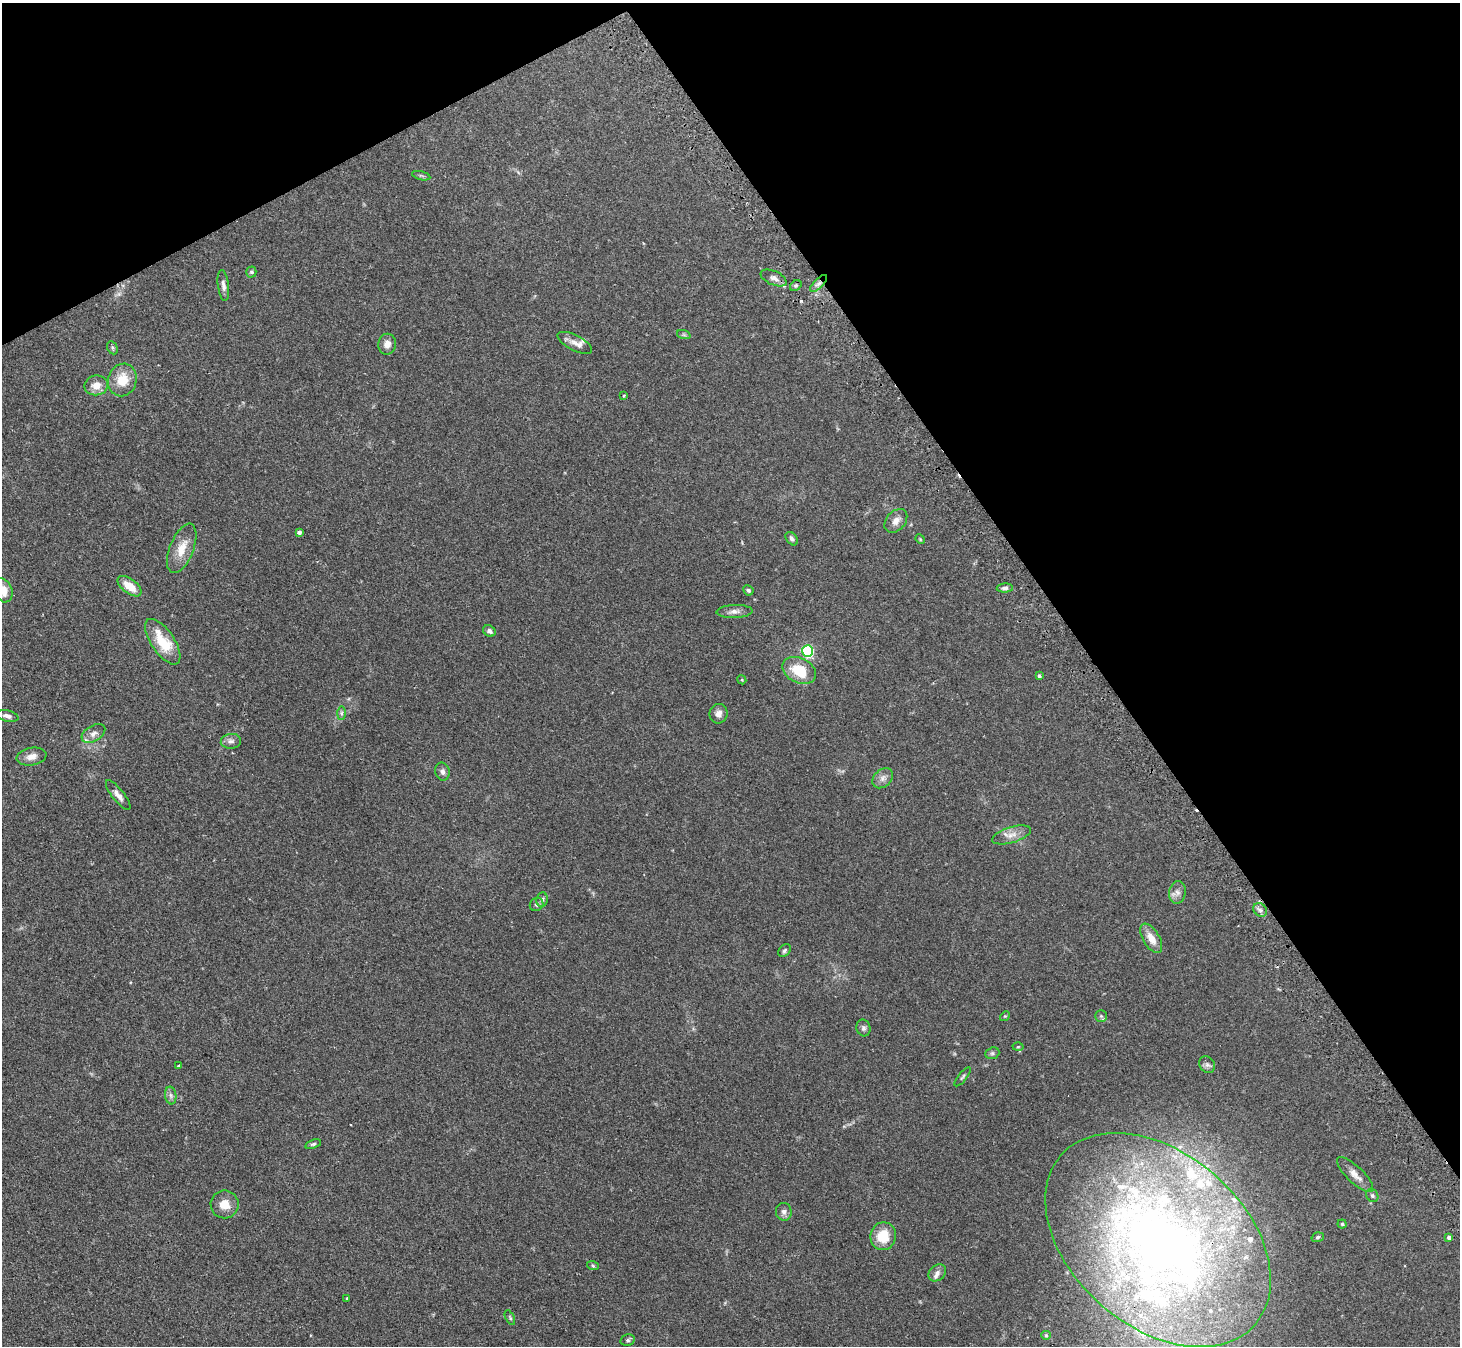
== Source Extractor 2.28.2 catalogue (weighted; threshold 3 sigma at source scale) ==
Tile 3 of 4 x 4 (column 3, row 1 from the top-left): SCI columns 2947-4404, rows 4205-5548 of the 5893 x 5858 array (HDU 1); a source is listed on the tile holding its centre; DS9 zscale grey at full resolution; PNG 1462 x 1348 px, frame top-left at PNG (2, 3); each listed source drawn as its Kron ellipse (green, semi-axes under 4 px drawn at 4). Shown black and unused: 31% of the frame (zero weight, under 2 of 3 exposures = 3% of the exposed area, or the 3 px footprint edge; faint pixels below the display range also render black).
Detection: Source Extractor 2.28.2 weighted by HDU 2 'WHT'; one run over the whole footprint, this tile lists its part. Background 0.106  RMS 0.0065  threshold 0.0291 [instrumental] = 3 sigma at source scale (4.5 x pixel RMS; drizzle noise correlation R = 1.50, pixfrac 1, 0.05/0.05 arcsec/px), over >= 5 px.
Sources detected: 91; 1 too faint to see at this stretch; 1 inside a brighter object's white glare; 3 cosmic-ray / hot-pixel residue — neither listed nor drawn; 16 inside a brighter listed object's ellipse — not listed separately; the other 70 listed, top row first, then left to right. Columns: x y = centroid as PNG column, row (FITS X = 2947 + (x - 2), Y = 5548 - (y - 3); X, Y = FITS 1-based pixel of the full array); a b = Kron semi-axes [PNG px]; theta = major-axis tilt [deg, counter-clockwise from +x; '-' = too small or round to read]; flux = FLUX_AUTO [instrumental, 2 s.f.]
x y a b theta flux
421 176 9 4 -13 1.1
251 272 5 5 - 1.1
774 278 14 7 -24 3.1
819 283 11 4 45 2.3
223 286 15 5 -83 2.8
796 286 6 4 35 0.98
684 335 7 4 -19 0.92
575 343 19 7 -27 4.2
387 344 10 9 - 4.2
112 348 7 5 -62 1.2
122 380 16 14 70 13
96 385 11 10 - 6.6
624 396 3 2 - 0.69
896 521 13 9 49 4.4
299 532 4 4 - 1.6
792 539 7 5 -53 1.7
920 539 5 4 - 0.6
182 548 26 12 68 11
130 586 14 7 -38 10
1005 588 8 4 2 1.8
3 590 13 9 -64 9.3
748 590 5 5 - 1.1
734 611 18 6 2 3.4
489 631 6 5 - 1.8
163 642 26 11 -56 20
808 651 6 5 - 74
799 670 18 12 -27 19
1039 676 4 3 - 1.2
742 680 4 3 - 0.54
341 713 7 4 89 1.2
718 714 10 9 - 3.4
7 716 11 5 -13 2.3
93 734 13 8 32 3.3
231 741 10 7 6 2.6
32 757 15 9 11 4.9
442 772 9 7 -77 2.4
883 778 12 8 43 3.3
118 795 18 6 -52 3.8
1011 835 20 8 17 5.4
1177 892 11 8 80 3.2
542 899 7 5 83 1.5
537 904 7 6 - 1.4
1260 910 7 6 - 1.9
1151 938 16 8 -59 7.4
784 950 7 5 47 1.2
1005 1016 5 4 - 0.61
1101 1016 5 5 - 1.1
863 1028 8 7 - 1.8
1018 1047 5 3 - 0.54
992 1053 7 5 21 1.3
179 1065 3 3 - 0.96
1207 1065 9 7 -52 1.9
963 1077 12 3 52 1
171 1096 9 5 -83 1.8
313 1144 8 4 18 1.2
1355 1175 24 8 -44 5.2
1372 1195 7 5 -59 1.2
225 1204 14 14 - 7.8
784 1212 9 8 - 2.6
1342 1224 4 4 - 0.71
883 1236 14 12 81 14
1318 1237 6 4 18 1.1
1449 1237 4 4 - 2.3
1158 1240 129 86 -41 440
593 1266 6 4 -20 0.84
937 1273 10 7 40 2.6
347 1298 3 2 - 0.96
510 1318 8 4 -63 0.99
1046 1335 5 4 - 0.71
628 1340 7 5 13 1.3
Overlapping masked pixels (flux is a lower limit): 2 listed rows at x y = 819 283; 1158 1240
Isophote crosses this tile's border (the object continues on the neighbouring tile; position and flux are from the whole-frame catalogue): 1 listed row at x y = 3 590